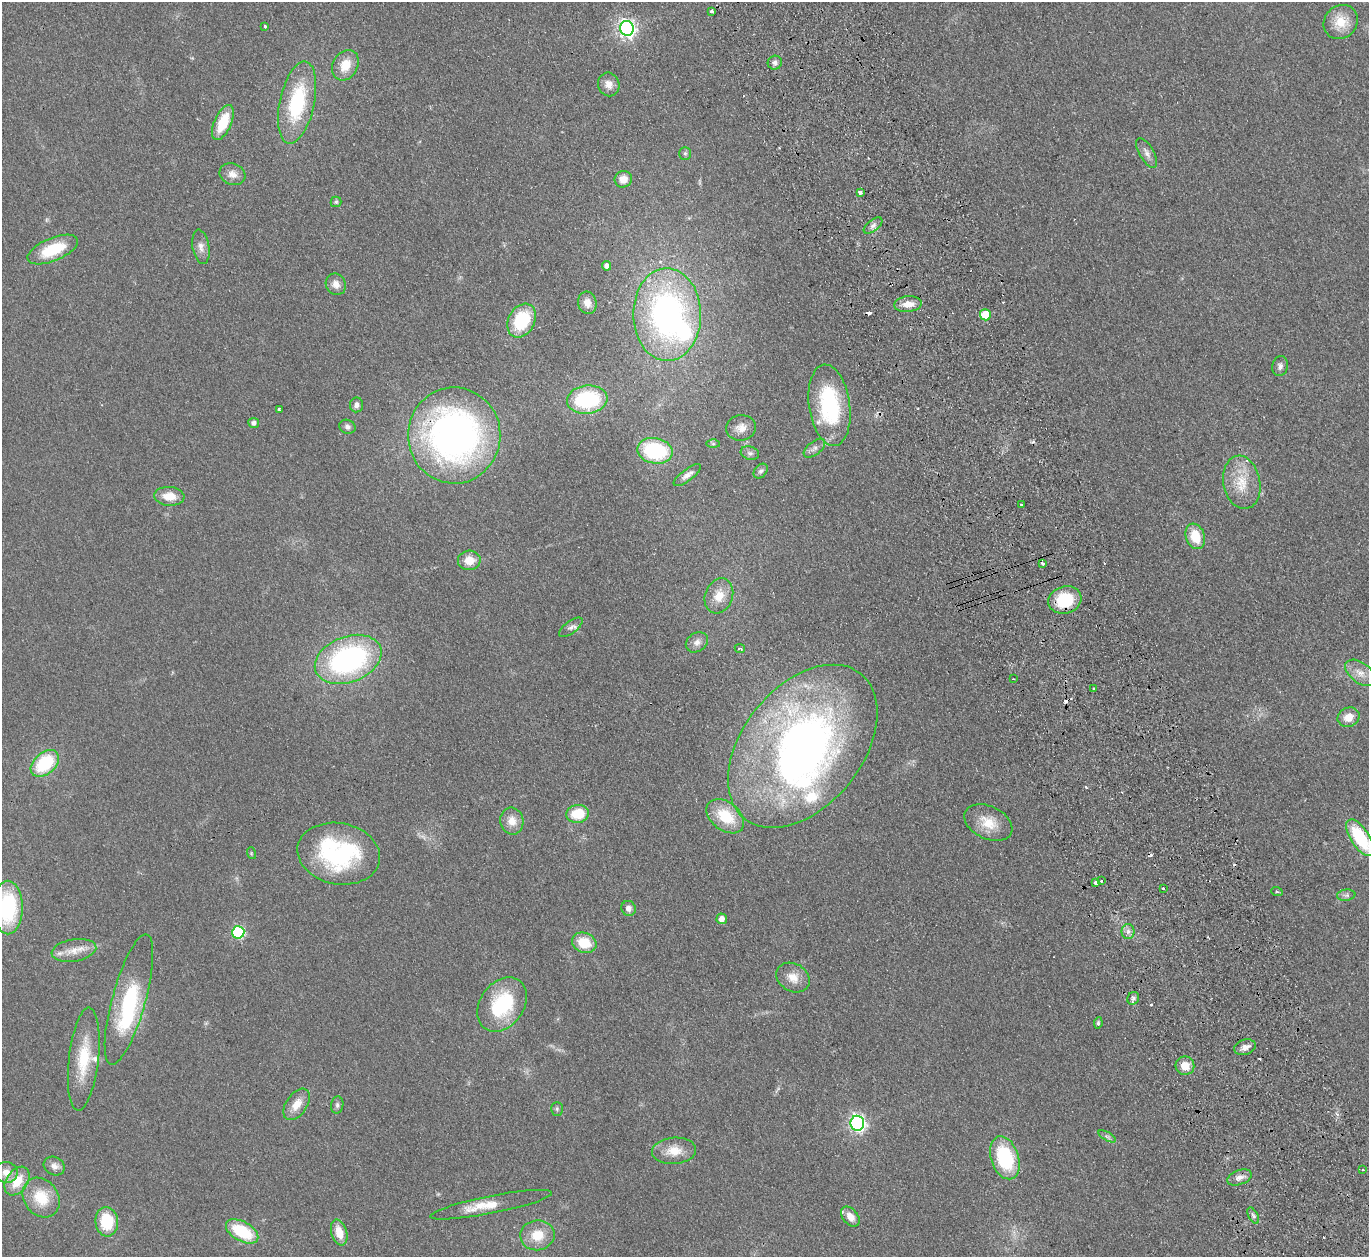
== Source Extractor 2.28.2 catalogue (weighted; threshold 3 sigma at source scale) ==
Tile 6 of 4 x 4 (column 2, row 2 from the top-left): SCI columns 1422-2788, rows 2815-4069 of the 5577 x 5501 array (HDU 1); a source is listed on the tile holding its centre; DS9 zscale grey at full resolution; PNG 1371 x 1259 px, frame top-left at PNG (2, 2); each listed source drawn as its Kron ellipse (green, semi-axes under 4 px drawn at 4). Shown black and unused: <1% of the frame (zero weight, under 2 of 3 exposures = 3% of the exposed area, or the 3 px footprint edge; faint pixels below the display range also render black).
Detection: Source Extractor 2.28.2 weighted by HDU 2 'WHT'; one run over the whole footprint, this tile lists its part. Background 0.0847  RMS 0.0093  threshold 0.0421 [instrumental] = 3 sigma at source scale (4.5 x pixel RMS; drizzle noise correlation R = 1.50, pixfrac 1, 0.05/0.05 arcsec/px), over >= 5 px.
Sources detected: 122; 1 too faint to see at this stretch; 3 inside a brighter object's white glare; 10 cosmic-ray / hot-pixel residue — neither listed nor drawn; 3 inside a brighter listed object's ellipse — not listed separately; the other 105 listed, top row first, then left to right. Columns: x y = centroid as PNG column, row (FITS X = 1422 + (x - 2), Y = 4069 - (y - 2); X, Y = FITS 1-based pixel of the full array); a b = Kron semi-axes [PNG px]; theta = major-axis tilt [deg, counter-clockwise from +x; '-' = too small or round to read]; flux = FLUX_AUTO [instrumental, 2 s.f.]
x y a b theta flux
712 11 3 3 - 1.8
1341 22 18 16 47 19
265 27 3 3 - 3.6
627 28 7 7 - 340
775 63 7 6 - 2.9
345 65 16 12 61 16
609 84 12 10 -70 7.4
297 103 42 17 78 70
223 122 19 8 66 29
685 153 6 5 - 1.9
1147 153 17 7 -60 5.7
232 174 13 10 -20 7.7
623 179 8 8 - 9.8
860 193 4 3 - 6.9
336 202 5 5 - 1.3
873 226 11 5 37 3.6
201 247 17 8 -80 6.6
53 249 27 11 23 38
606 266 5 4 - 4.1
336 284 11 9 -62 6.6
587 303 11 9 -76 7.8
908 304 14 8 6 9.8
667 315 46 34 -90 260
985 315 5 5 - 23
522 321 18 13 60 49
1280 366 10 7 77 3.6
587 400 20 14 7 76
357 405 7 6 - 4.1
829 405 41 20 -82 89
279 409 4 3 - 2.3
254 423 5 5 - 3.4
347 427 8 7 - 3.1
741 428 15 12 7 8.8
454 435 48 46 89 380
713 444 7 4 -1 1.7
814 448 12 6 38 4.1
655 451 18 13 -11 76
750 453 9 6 -18 3
761 471 8 6 48 2.7
687 475 16 6 36 5.2
1242 482 27 18 -79 26
169 496 15 9 -5 14
1022 504 3 3 - 1.5
1195 536 13 9 -70 21
469 560 11 10 - 14
1042 563 4 3 - 2.6
719 596 18 14 71 15
1065 600 17 13 16 40
571 627 14 6 37 3.9
697 642 12 9 34 5.3
740 649 5 3 - 1.8
348 659 34 23 21 190
1360 673 17 10 -38 9.7
1013 679 2 2 - 0.79
1094 689 3 3 - 3.1
1348 717 11 9 24 11
803 746 93 60 51 540
45 763 16 10 41 54
578 814 11 9 9 25
725 816 21 14 -37 33
512 821 13 11 -78 11
988 823 25 16 -25 20
1360 838 21 9 -57 56
251 853 6 4 -73 1.1
339 854 41 30 -11 130
1102 881 3 3 - 2.5
1096 883 3 3 - 10
1163 888 3 2 - 2.4
1277 892 6 3 -19 0.96
1346 895 9 5 7 2.7
8 908 27 15 -90 74
629 908 8 7 - 4.4
722 919 5 5 - 5.9
1128 931 8 6 89 3.4
238 932 6 6 - 110
584 943 12 10 -22 23
74 950 22 11 9 13
793 978 17 14 -31 12
1133 998 6 5 - 2.6
129 999 67 16 75 85
502 1004 30 22 55 65
1098 1023 6 4 82 1.8
1245 1047 11 7 18 5.6
84 1059 52 15 83 38
1185 1066 9 9 - 12
297 1104 17 10 55 12
337 1105 9 6 82 2.4
557 1109 7 5 -90 1.8
857 1123 7 7 - 260
1107 1136 10 4 -29 2.3
674 1151 22 13 4 15
1005 1158 22 14 -71 64
54 1166 11 9 -27 5.3
1362 1170 3 3 - 1.3
6 1172 11 10 - 8
1240 1177 13 7 20 5.7
17 1181 16 10 55 21
41 1198 21 17 -54 29
491 1205 62 9 11 21
1253 1216 9 4 -63 2.5
850 1217 11 7 -50 7.7
107 1222 15 11 -83 35
242 1231 18 9 -29 44
339 1232 13 7 -74 14
537 1235 17 15 8 19
Overlapping masked pixels (flux is a lower limit): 1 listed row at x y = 454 435
Isophote crosses this tile's border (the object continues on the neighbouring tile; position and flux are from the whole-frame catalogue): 2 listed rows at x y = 1360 838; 8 908